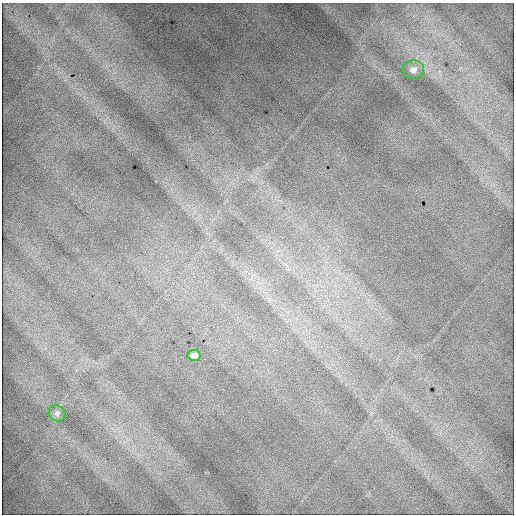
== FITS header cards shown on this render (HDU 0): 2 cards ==
NAXIS1  =                  512 / Axis length
NAXIS2  =                  512 / Axis length

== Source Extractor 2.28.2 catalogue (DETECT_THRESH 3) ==
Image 512 x 512 px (HDU 0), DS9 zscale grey, 1 PNG px = 1 image px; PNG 516 x 516 px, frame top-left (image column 1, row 512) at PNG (2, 3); each listed source drawn as its Kron ellipse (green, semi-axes under 4 px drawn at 4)
Background 2280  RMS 12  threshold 36.7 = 3 sigma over >= 5 px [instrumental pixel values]
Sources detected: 3; all 3 listed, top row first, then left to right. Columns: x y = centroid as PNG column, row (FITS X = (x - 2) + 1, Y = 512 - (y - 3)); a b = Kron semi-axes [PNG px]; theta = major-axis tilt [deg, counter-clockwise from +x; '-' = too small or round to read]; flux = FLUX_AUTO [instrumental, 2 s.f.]
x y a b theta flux
413 70 11 9 5 4500
194 355 6 5 - 3700
57 413 8 7 - 2700